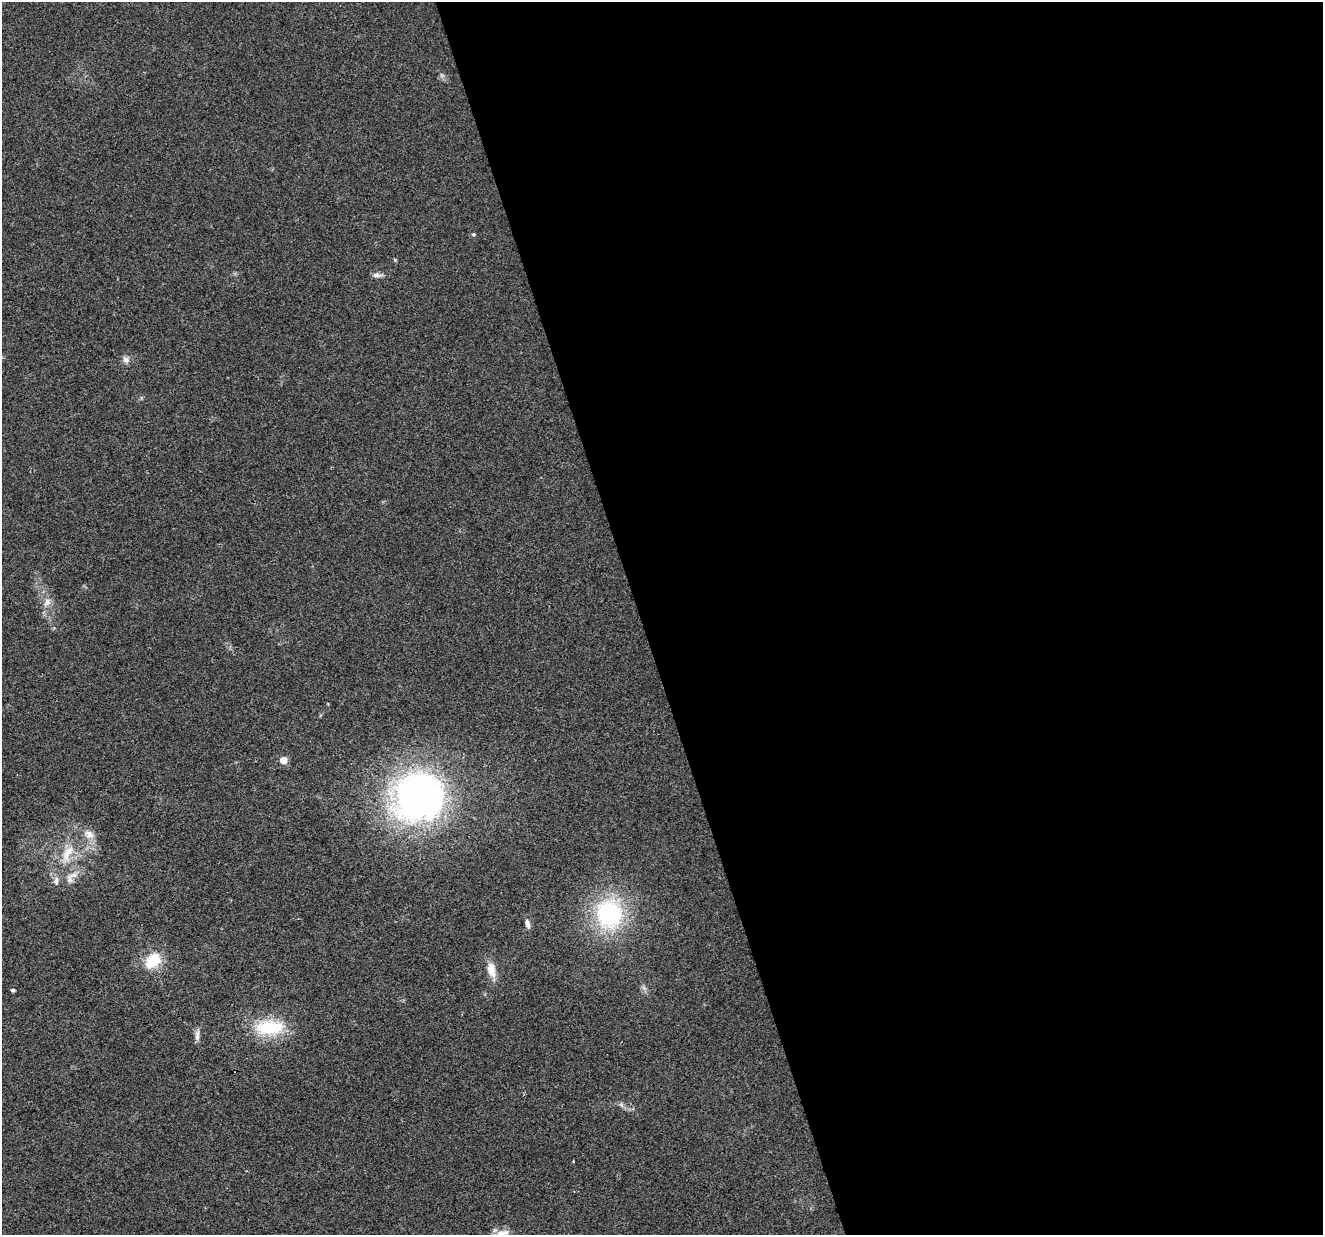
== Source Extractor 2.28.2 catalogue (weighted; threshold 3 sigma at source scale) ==
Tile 8 of 4 x 4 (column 4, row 2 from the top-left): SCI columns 3964-5284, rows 2523-3755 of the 5285 x 5096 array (HDU 1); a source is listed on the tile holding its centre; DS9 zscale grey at full resolution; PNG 1325 x 1237 px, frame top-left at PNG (2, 2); no overlay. Shown black and unused: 52% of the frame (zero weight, under 2 of 3 exposures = <1% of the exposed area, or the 3 px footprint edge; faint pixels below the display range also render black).
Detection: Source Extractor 2.28.2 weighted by HDU 2 'WHT'; one run over the whole footprint, this tile lists its part. Background 0.0283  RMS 0.0061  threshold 0.0276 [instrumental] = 3 sigma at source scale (4.5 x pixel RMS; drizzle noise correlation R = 1.50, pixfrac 1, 0.0396/0.0396 arcsec/px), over >= 5 px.
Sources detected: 22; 1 cosmic-ray / hot-pixel residue — not listed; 2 inside a brighter listed object's ellipse — not listed separately; the other 19 listed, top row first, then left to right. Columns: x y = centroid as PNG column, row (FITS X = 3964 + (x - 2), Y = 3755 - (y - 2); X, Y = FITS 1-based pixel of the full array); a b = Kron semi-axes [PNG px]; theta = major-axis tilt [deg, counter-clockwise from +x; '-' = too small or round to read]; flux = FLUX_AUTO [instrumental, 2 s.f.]
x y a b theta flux
473 234 6 4 18 0.8
377 275 12 6 -1 2.4
126 360 10 8 -60 2.7
47 602 13 8 59 4.2
284 760 5 5 - 11
419 799 44 42 27 290
89 834 14 11 -22 5.6
67 854 30 12 65 15
74 875 12 8 15 4
609 914 30 26 -78 76
527 924 11 6 -76 2.6
153 961 22 16 42 18
491 970 19 10 -76 8.2
644 988 8 5 -46 1.7
13 990 4 3 - 1.2
270 1027 36 18 2 31
197 1035 15 5 85 2.8
621 1104 7 4 -56 1.4
500 1234 25 10 34 7.7
Isophote crosses this tile's border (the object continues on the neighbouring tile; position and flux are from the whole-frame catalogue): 1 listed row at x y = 500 1234